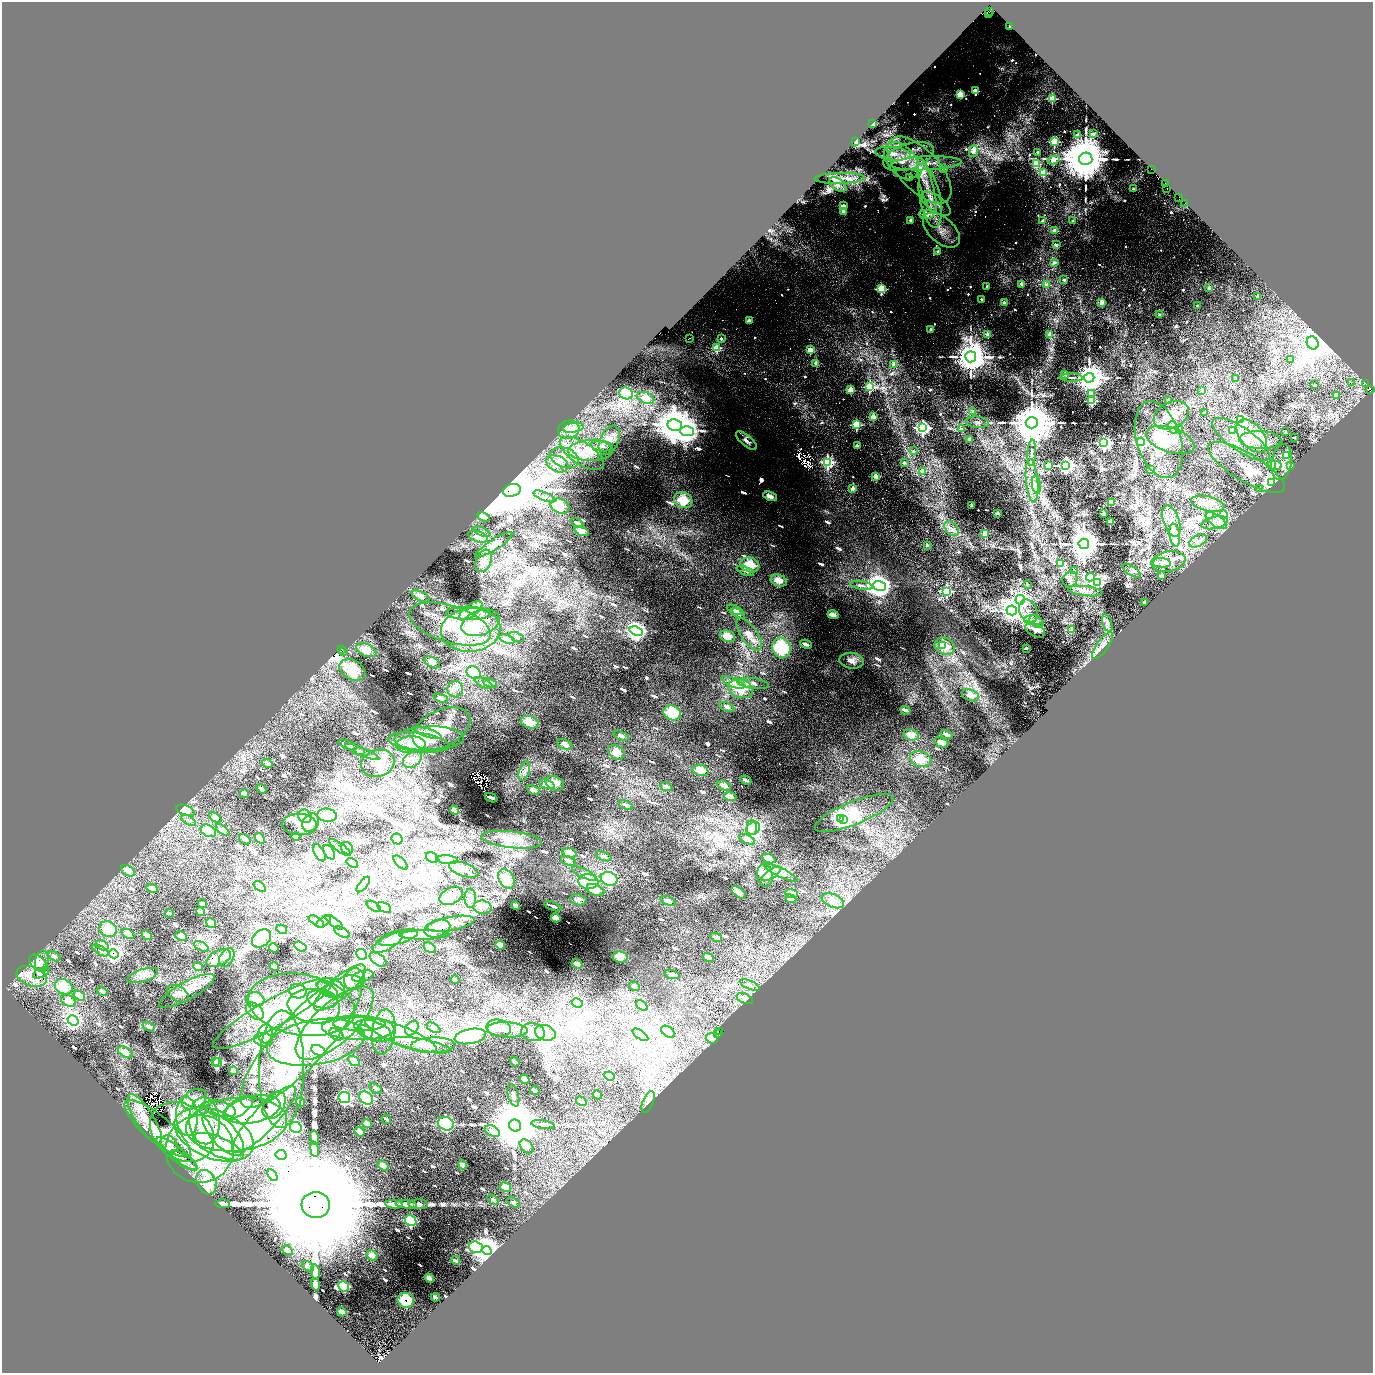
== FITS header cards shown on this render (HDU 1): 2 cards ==
NAXIS1  =                 2741
NAXIS2  =                 2741

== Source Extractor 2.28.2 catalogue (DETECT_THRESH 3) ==
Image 2741 x 2741 px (HDU 1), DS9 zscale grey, zoomed out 1/2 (1 PNG px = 2 x 2 image px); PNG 1375 x 1375 px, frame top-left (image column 1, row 2741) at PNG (2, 2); each listed source drawn as its Kron ellipse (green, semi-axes under 4 px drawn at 4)
Background 0.453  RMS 0.044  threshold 0.133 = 3 sigma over >= 5 px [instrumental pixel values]
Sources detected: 1238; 108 cannot appear on this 1/2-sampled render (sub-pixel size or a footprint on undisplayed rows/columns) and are neither listed nor drawn; of the other 1130, the 500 brightest by FLUX_AUTO listed and drawn (630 fainter detections omitted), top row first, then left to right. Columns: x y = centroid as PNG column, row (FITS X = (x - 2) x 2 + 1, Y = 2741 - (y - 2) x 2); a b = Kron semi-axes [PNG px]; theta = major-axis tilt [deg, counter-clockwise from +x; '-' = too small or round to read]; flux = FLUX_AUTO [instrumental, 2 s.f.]
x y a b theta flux
990 12 2 1 - 49
989 14 2 1 - 54
1010 26 2 2 - 89
975 91 2 2 - 180
960 95 3 3 - 500
1052 99 3 3 - 460
873 124 3 2 - 31
1093 134 2 2 - 89
1077 135 2 2 - 86
856 141 2 2 - 150
1054 141 3 3 - 800
973 151 6 4 65 130
1038 152 2 2 - 54
893 154 18 6 -6 67
908 157 26 12 19 190
1086 159 6 6 - 81000
1053 160 6 3 17 180
901 161 21 13 -50 180
926 163 36 7 2 150
1036 164 3 3 - 440
944 169 2 2 - 86
919 170 41 20 -47 380
1152 170 2 2 - 130
1043 173 3 3 - 380
840 178 25 5 1 72
909 178 2 2 - 48
1165 183 2 1 - 260
838 184 10 5 -35 47
927 186 29 6 -75 150
1167 188 2 1 - 72
1133 189 2 2 - 82
1179 197 2 2 - 62
930 198 30 10 -80 220
1185 203 3 1 - 35
936 204 17 8 -36 82
843 206 3 2 - 170
844 211 4 2 - 140
926 214 7 4 -1 320
910 220 2 2 - 78
1043 221 2 2 - 44
1073 221 2 2 - 37
941 230 22 12 -41 160
1055 231 3 2 - 170
1056 245 2 2 - 58
938 252 2 2 - 69
1054 262 2 2 - 44
1064 280 2 2 - 56
1022 284 2 2 - 150
1046 284 3 3 - 33
987 286 2 2 - 41
1209 288 2 2 - 70
881 289 3 3 - 810
1258 296 2 2 - 92
981 299 2 2 - 35
1102 302 2 2 - 160
1004 303 2 2 - 100
1197 306 2 2 - 47
1159 315 2 2 - 50
749 320 2 2 - 160
931 329 3 2 - 53
988 334 3 2 - 160
1049 334 2 2 - 63
689 338 2 1 - 50
721 339 2 2 - 50
1313 343 7 5 -64 10000
717 348 3 3 - 420
810 350 2 2 - 180
971 357 5 5 - 30000
1290 359 2 2 - 37
816 364 2 2 - 190
893 365 2 2 - 39
1064 374 2 2 - 120
1072 378 11 3 -2 33
1089 378 5 5 - 23000
1236 378 2 2 - 33
1351 383 2 1 - 36
1366 384 2 1 - 120
1314 385 2 2 - 32
870 387 4 3 - 660
851 390 3 3 - 380
1202 390 3 2 - 49
1370 390 3 2 - 280
626 393 7 6 - 670
1091 394 3 3 - 160
1336 395 2 2 - 130
646 398 9 5 -20 91
1092 401 3 3 - 610
1169 401 3 2 - 70
973 411 4 3 - 33
1205 413 2 2 - 60
1171 415 18 13 28 150
873 417 2 2 - 180
1241 420 4 4 - 2800
977 422 11 5 -6 46
1032 423 6 5 - 69000
675 425 7 5 -7 21000
856 425 3 3 - 820
573 428 10 5 10 55
923 428 4 4 - 2500
1173 428 7 4 -69 36
961 429 3 2 - 51
1179 429 3 2 - 130
569 430 11 9 16 80
687 431 7 5 -1 14000
1233 431 3 3 - 180
1285 432 2 2 - 33
1252 436 19 11 -50 190
1294 437 2 2 - 37
969 439 2 2 - 64
1241 439 34 12 -34 250
609 440 15 9 65 79
1159 440 39 22 -73 410
1170 440 25 12 -19 160
1260 440 21 9 -2 110
746 441 13 5 -41 52
1141 442 4 4 - 2700
1104 443 4 4 - 2800
602 446 11 5 -6 39
857 446 2 2 - 100
591 451 22 10 1 170
914 451 2 2 - 44
582 453 25 11 -34 200
1032 453 13 3 87 34
1287 455 3 3 - 520
565 458 15 10 -21 130
828 462 4 4 - 1500
1281 462 18 10 82 99
904 463 2 2 - 62
557 464 11 8 -24 90
1066 465 4 4 - 4000
1272 465 5 3 - 54
1274 465 7 4 -4 66
1049 466 3 3 - 490
1291 466 3 2 - 150
1246 467 44 14 -31 220
1151 469 2 2 - 220
922 471 2 2 - 140
876 477 2 2 - 220
1032 481 22 6 -84 110
1271 483 4 3 - 6000
1036 485 9 4 -81 84
853 488 2 2 - 100
1259 488 2 2 - 38
512 490 9 6 18 91000
544 496 11 4 -22 36
770 496 7 4 -23 66
683 500 9 7 -23 240
1112 502 3 2 - 89
1208 504 17 7 -13 85
972 505 2 2 - 96
560 506 10 7 -22 250
997 513 2 2 - 69
1103 513 2 2 - 110
1210 514 4 3 - 62
1223 515 4 3 - 200
484 517 6 3 -23 36
1171 521 16 8 -71 87
1216 521 12 5 -34 68
1110 522 2 2 - 290
577 523 6 3 -23 34
1215 523 14 6 13 59
952 529 9 5 -46 53
582 531 7 4 -20 86
482 532 9 4 -23 38
985 533 3 2 - 260
1175 535 11 5 -82 270
478 537 10 5 -20 75
1198 541 9 5 27 46
1084 544 5 5 - 25000
494 545 21 5 33 55
927 545 2 2 - 51
483 561 12 7 67 63
1168 562 17 10 11 100
1162 563 9 5 -4 32
1060 564 3 3 - 190
750 565 9 7 -18 220
1074 570 2 2 - 60
745 571 9 3 -22 31
1132 571 10 4 -34 34
1161 575 2 2 - 97
1090 577 4 4 - 380
1070 579 8 7 - 43
779 580 8 5 -21 120
1097 582 4 4 - 1500
861 585 11 4 -10 37
1027 585 2 2 - 32
879 586 6 4 -19 12000
946 591 4 3 - 1200
1085 591 17 5 -7 66
421 596 10 4 -26 63
1020 600 5 4 - 2800
1144 602 2 2 - 68
471 610 13 6 36 62
735 610 8 3 -24 37
1012 610 5 4 - 7000
1028 611 12 9 -66 73
469 613 23 6 -1 100
738 613 7 3 -25 40
833 615 6 3 -17 61
1033 620 9 5 -4 37
1036 622 8 5 -39 31
480 623 20 12 19 130
1107 623 9 4 -71 33
450 624 42 18 -17 390
1072 629 2 2 - 71
471 630 30 21 6 400
1035 630 10 6 -26 54
636 631 7 4 -20 5200
749 634 19 8 -56 120
727 636 8 5 -18 140
517 637 8 3 -24 31
507 639 8 4 -18 61
806 644 6 3 -24 40
942 645 2 1 - 34
945 646 10 8 -22 180
1102 646 16 6 54 60
781 648 10 9 - 560
1026 648 2 2 - 59
342 649 2 2 - 76
366 650 10 6 -25 120
344 651 2 1 - 56
851 661 12 8 -7 69
432 662 9 5 -28 52
352 670 14 9 -29 290
474 673 7 6 - 710
733 682 12 4 -23 49
483 683 10 4 -26 34
490 683 7 3 -22 41
753 683 16 5 -9 48
455 689 8 8 - 51
741 689 13 9 -16 200
970 695 9 5 -21 88
441 698 8 3 -20 50
727 707 8 3 -24 40
905 710 5 2 - 38
672 713 9 7 -23 390
530 722 9 6 -18 170
441 729 31 18 26 290
427 733 15 4 -18 51
946 734 6 3 -21 49
911 735 8 5 -14 120
621 736 8 3 -24 41
429 738 35 12 1 230
419 742 31 9 -7 200
941 742 7 4 -24 65
565 744 8 4 -22 66
348 745 10 2 -21 67
411 745 15 8 2 120
359 751 5 2 - 34
362 752 18 3 -22 46
616 752 9 6 -32 110
412 759 10 7 39 64
921 759 11 7 -17 190
267 763 5 3 - 45
378 763 17 13 16 100
700 770 8 5 -19 120
524 771 10 5 71 41
746 780 6 2 -24 34
555 783 9 6 -23 98
547 784 8 4 -19 76
724 786 7 3 -24 56
666 787 6 2 -24 38
262 789 5 3 - 38
533 790 7 3 -23 53
244 794 4 2 - 42
730 796 6 4 -19 59
491 798 6 2 -21 35
626 805 7 3 -23 37
185 810 10 5 -20 160
455 810 5 2 - 47
854 813 42 11 22 860
327 815 9 6 -6 58
305 816 7 6 - 170
215 818 7 4 -30 80
841 818 4 2 - 2100
843 819 2 2 - 2100
189 820 8 3 -31 36
311 823 9 8 - 51
300 825 17 10 -1 87
752 827 7 5 87 690
753 828 7 6 - 1200
223 830 8 4 -37 52
208 831 8 5 -29 110
296 837 4 3 - 51
260 838 6 4 -53 120
245 839 6 3 -36 39
397 839 6 5 - 710
747 839 9 4 -23 57
511 840 30 8 -6 170
340 848 13 3 -36 35
347 848 7 5 -50 98
329 852 8 5 -56 36
319 853 9 5 -61 45
570 853 7 4 -19 110
604 856 8 3 -21 35
432 858 6 4 -30 130
769 859 7 4 -25 100
447 860 11 4 -6 35
568 861 7 3 -22 37
352 863 6 3 -34 53
401 863 9 3 -45 32
464 870 15 6 -20 62
128 871 7 5 -32 86
781 872 18 4 -26 59
584 874 13 4 -26 48
771 874 11 4 32 45
765 876 11 7 -80 60
506 879 10 7 -57 110
609 879 8 6 -21 670
588 882 10 7 -6 390
363 885 9 4 52 37
260 887 7 3 -36 47
152 888 6 4 -28 86
595 890 9 5 -22 130
739 892 8 4 -38 130
792 894 6 4 -16 120
451 896 12 8 29 55
470 898 9 6 90 36
791 899 5 3 - 62
578 900 8 5 -9 42
668 901 8 4 -21 55
833 901 12 6 -22 130
203 904 4 3 - 37
516 905 4 3 - 58
374 906 8 4 -33 51
553 906 9 2 -22 43
384 907 7 4 -28 78
482 907 9 6 -6 52
200 912 5 3 - 65
169 913 4 2 - 38
556 918 5 3 - 82
316 921 9 4 -35 38
324 922 8 3 30 34
334 922 11 3 -37 41
211 923 5 3 - 93
451 924 24 7 10 96
108 929 9 7 -32 230
282 929 5 3 - 60
437 929 13 8 18 72
342 932 9 4 -30 36
128 934 7 4 -30 81
147 935 5 3 - 59
424 935 25 4 1 83
181 936 6 4 -29 80
716 937 6 3 -24 53
261 938 10 7 40 72
398 938 20 6 17 150
388 942 17 7 32 58
102 945 7 4 -32 77
500 945 5 3 - 77
201 946 8 4 -28 37
300 947 6 4 -31 130
274 948 5 3 - 82
430 948 7 4 -33 73
101 950 9 4 -29 32
114 954 5 4 - 5100
362 954 5 5 - 650
54 956 7 3 -33 33
227 957 10 6 59 52
620 957 7 5 -9 120
219 958 13 7 27 78
708 958 6 2 -20 34
378 959 9 5 -35 64
42 961 10 6 80 56
38 963 10 6 -42 60
577 964 6 4 -31 58
198 967 5 3 - 56
274 967 5 2 - 46
41 973 9 4 26 36
672 974 8 3 -17 34
32 976 15 9 -19 120
143 976 16 6 18 72
363 976 11 5 15 39
354 979 11 10 - 85
455 979 4 2 - 38
750 985 11 4 -24 38
634 986 6 3 -30 44
64 987 9 7 -25 240
331 988 14 9 -20 99
340 988 33 10 41 250
327 989 12 5 -30 57
102 991 6 3 -33 38
187 991 31 8 28 140
298 991 8 7 - 180
178 994 12 7 -32 51
79 995 6 4 -33 110
255 999 9 7 -15 200
322 999 15 9 -10 130
745 999 8 5 -22 37
68 1001 8 5 -28 94
577 1003 5 4 - 110
302 1005 54 30 -9 900
314 1006 26 17 -9 380
642 1006 7 4 -36 55
255 1011 10 7 -41 86
273 1013 67 14 29 560
73 1020 6 5 - 2400
335 1023 49 20 42 390
359 1024 26 6 0 180
148 1027 6 3 -31 51
358 1028 36 12 -2 400
412 1028 8 5 53 43
433 1028 7 4 -31 34
499 1028 12 8 -11 81
507 1030 20 7 -3 100
373 1031 19 9 -19 170
384 1032 23 11 82 180
533 1032 12 9 -9 79
668 1032 8 5 -35 94
719 1032 2 1 - 160
545 1033 10 7 -18 120
265 1034 9 7 84 570
336 1034 7 5 -32 36
370 1034 13 5 -35 36
718 1034 2 2 - 78
401 1035 38 9 -22 360
640 1035 9 4 -35 40
470 1036 16 7 11 1600
712 1038 6 5 - 160
263 1040 9 6 -8 67
301 1041 86 25 48 1200
316 1042 49 22 10 600
421 1045 30 6 -11 110
433 1045 22 8 2 100
318 1050 7 5 -26 110
125 1052 8 5 -29 84
216 1061 3 3 - 100
354 1061 6 4 -34 80
515 1062 5 2 - 38
217 1063 4 4 - 550
281 1069 59 22 89 400
234 1071 4 3 - 55
609 1076 5 4 - 250
525 1079 5 3 - 72
375 1088 6 3 -36 37
535 1091 5 2 - 49
513 1095 11 5 -75 33
597 1095 5 2 - 47
344 1098 6 5 - 1400
366 1098 7 5 -38 1000
194 1099 13 9 30 69
581 1101 5 3 - 59
300 1102 5 3 - 76
648 1102 11 5 67 40
274 1105 15 10 58 170
238 1108 17 8 35 200
220 1109 16 7 -14 65
253 1110 28 13 12 200
187 1116 19 11 -86 170
145 1119 29 9 -58 170
264 1119 44 12 47 640
386 1119 5 2 - 33
205 1121 23 15 -87 280
237 1124 51 26 6 1200
367 1124 5 3 - 74
446 1124 8 6 -24 940
515 1125 6 5 - 110000
543 1125 12 4 -9 39
296 1127 6 5 - 800
157 1129 42 13 -40 260
492 1131 8 5 -29 73
182 1132 35 27 -37 660
360 1132 5 3 - 82
214 1134 41 24 -22 680
223 1134 28 12 -47 210
315 1137 7 4 -77 50
169 1144 9 7 -49 72
527 1146 8 5 -46 65
218 1147 27 9 -23 410
200 1149 34 33 - 870
314 1149 8 4 -82 93
177 1154 25 7 -38 120
281 1155 5 5 - 7400
184 1160 16 5 -33 50
462 1165 5 3 - 60
383 1166 6 4 -31 65
272 1175 6 4 -57 99
207 1182 13 9 -64 280
505 1187 6 4 -31 110
493 1200 6 3 -34 34
513 1202 7 4 -31 41
223 1204 7 4 -2 35
394 1204 9 4 -4 55
406 1204 10 4 -5 46
418 1204 10 5 -2 33
316 1205 14 13 - 560000
411 1221 6 5 - 610
476 1247 7 5 -17 710
287 1250 6 3 -32 80
487 1250 5 4 - 21000
372 1255 6 4 -32 89
456 1260 4 2 - 33
308 1266 7 4 -33 49
315 1272 8 4 -82 63
429 1278 5 3 - 75
315 1284 6 4 -76 37
344 1286 5 5 - 320
435 1297 4 2 - 37
406 1300 8 7 - 380
342 1312 5 3 - 64
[630 fainter detections neither listed nor drawn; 108 sub-pixel or undisplayed-footprint detections neither listed nor drawn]